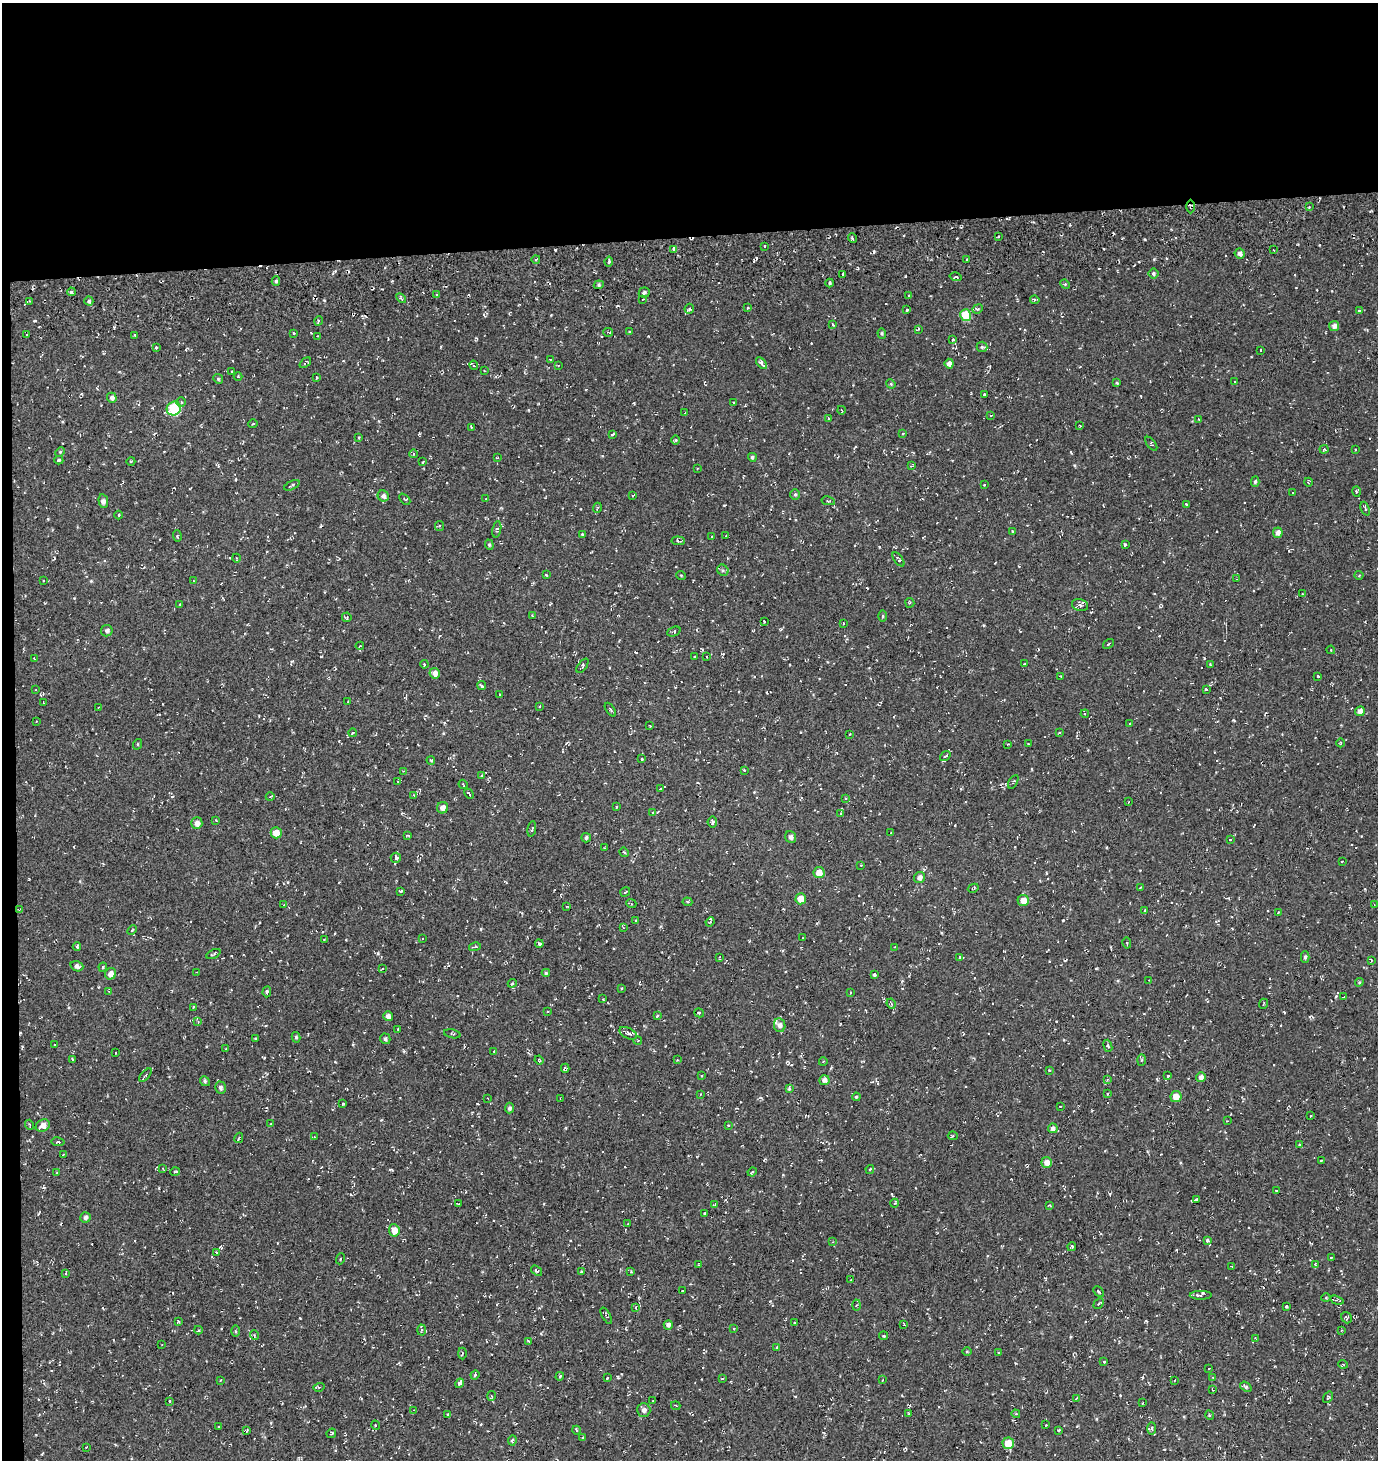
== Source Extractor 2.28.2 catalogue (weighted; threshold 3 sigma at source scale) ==
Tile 1 of 3 x 3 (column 1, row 1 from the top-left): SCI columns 28-1403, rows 3046-4503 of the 4198 x 4559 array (HDU 1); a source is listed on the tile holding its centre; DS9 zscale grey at full resolution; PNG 1380 x 1462 px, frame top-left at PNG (2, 3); each listed source drawn as its Kron ellipse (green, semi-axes under 4 px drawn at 4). Shown black and unused: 17% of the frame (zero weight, under 3 of 4 exposures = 5% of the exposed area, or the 3 px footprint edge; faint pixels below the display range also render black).
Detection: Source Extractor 2.28.2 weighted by HDU 2 'WHT'; one run over the whole footprint, this tile lists its part. Background 0.00417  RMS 0.0048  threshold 0.0217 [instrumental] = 3 sigma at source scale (4.5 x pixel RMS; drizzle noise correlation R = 1.50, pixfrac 1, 0.0396/0.0396 arcsec/px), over >= 5 px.
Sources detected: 464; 47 cosmic-ray / hot-pixel residue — neither listed nor drawn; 2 inside a brighter listed object's ellipse — not listed separately; the other 415 listed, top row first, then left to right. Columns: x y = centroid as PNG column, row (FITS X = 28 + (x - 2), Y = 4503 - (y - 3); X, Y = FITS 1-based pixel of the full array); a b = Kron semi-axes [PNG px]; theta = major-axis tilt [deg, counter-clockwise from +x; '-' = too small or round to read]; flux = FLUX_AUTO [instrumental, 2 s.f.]
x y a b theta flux
1191 207 7 3 -90 0.87
1309 207 3 3 - 0.43
999 236 2 2 - 0.45
852 238 5 3 - 0.53
765 246 3 2 - 0.34
674 249 4 4 - 0.89
1274 250 3 2 - 0.36
1240 254 5 5 - 1.6
536 259 4 3 - 0.56
967 260 3 3 - 1.1
609 261 5 3 - 0.61
843 274 3 2 - 0.53
1153 274 5 5 - 0.87
956 277 6 3 -16 0.7
276 281 5 4 - 0.88
830 283 4 3 - 0.72
1065 284 5 4 - 0.56
599 285 5 4 - 0.8
71 292 4 3 - 1.4
644 293 5 5 - 1.1
437 294 3 2 - 0.48
909 295 3 2 - 0.37
401 298 6 3 -45 0.71
643 299 3 3 - 0.41
1035 300 5 4 - 0.73
29 301 3 3 - 0.6
89 301 4 4 - 0.81
748 308 3 3 - 0.5
689 309 5 4 - 0.82
978 309 5 4 - 0.92
907 310 3 3 - 1.1
1359 311 3 2 - 0.59
966 315 6 5 - 13
318 321 5 3 - 0.44
833 325 4 2 - 0.46
1334 326 5 5 - 1.9
918 329 4 3 - 0.51
608 332 5 2 - 0.56
629 332 4 2 - 0.32
294 333 3 2 - 0.37
882 333 5 4 - 0.63
27 335 3 3 - 0.62
134 335 3 2 - 0.63
318 336 3 3 - 0.39
952 340 4 3 - 0.52
156 347 3 3 - 0.46
982 347 5 5 - 0.76
1261 350 3 2 - 0.36
550 359 3 3 - 0.43
305 363 6 3 39 0.69
761 363 7 4 -48 1.8
949 364 5 4 - 2
474 365 5 3 - 0.65
558 365 3 2 - 0.3
484 370 2 2 - 0.32
232 371 4 2 - 0.37
238 376 4 3 - 0.39
317 378 3 2 - 0.4
218 379 5 4 - 0.66
1235 382 2 2 - 0.34
1117 383 4 2 - 0.43
891 384 5 4 - 0.51
984 394 3 2 - 0.47
112 398 5 5 - 1.5
181 402 5 5 - 0.76
734 402 3 2 - 0.5
174 408 7 6 - 25
841 410 4 3 - 0.49
685 412 2 2 - 0.29
991 415 3 2 - 0.41
828 419 3 3 - 1.1
1198 419 4 2 - 0.34
253 424 5 3 - 0.44
1080 426 3 2 - 0.37
471 427 4 2 - 0.47
902 433 3 2 - 0.67
612 434 3 2 - 0.68
359 438 3 3 - 0.73
676 440 4 3 - 0.5
1151 444 8 3 -52 0.58
1324 449 4 4 - 0.54
1355 450 2 2 - 0.37
60 452 5 4 - 0.54
413 454 4 3 - 0.43
752 457 4 4 - 0.9
497 458 3 2 - 0.36
59 460 4 3 - 0.83
131 461 4 2 - 0.42
423 462 3 2 - 0.54
911 466 3 3 - 0.54
698 468 3 2 - 0.34
1255 481 5 4 - 0.86
1308 482 4 3 - 0.38
292 485 8 3 25 0.88
984 485 2 2 - 0.35
1293 492 3 2 - 0.59
1357 492 5 4 - 0.62
795 494 5 4 - 0.85
383 496 6 5 - 1.6
632 496 3 3 - 0.46
405 499 6 2 -45 0.42
486 499 3 2 - 0.67
103 501 7 4 -79 1.4
828 501 7 2 -10 0.42
1186 505 4 3 - 0.53
597 508 5 3 - 0.47
1365 509 7 3 -68 0.59
119 515 4 3 - 0.4
439 526 5 4 - 0.63
497 529 8 4 79 1
1012 531 3 3 - 0.37
1278 533 5 5 - 2.2
583 534 3 2 - 0.46
177 536 6 3 -87 0.69
726 536 3 2 - 0.37
712 537 3 2 - 0.46
678 541 6 3 -4 0.87
489 545 5 4 - 0.69
1125 545 3 3 - 0.71
236 558 4 3 - 0.41
898 559 8 4 -54 0.9
723 570 6 5 - 0.86
546 575 4 3 - 0.4
681 575 5 3 - 0.4
1359 575 4 4 - 0.56
1237 579 2 2 - 0.39
44 581 3 3 - 0.7
193 581 3 2 - 0.4
1302 594 3 2 - 0.44
910 603 5 4 - 0.7
179 604 3 2 - 0.36
1080 605 8 5 -14 1.8
533 616 3 2 - 0.51
883 616 5 4 - 0.5
347 617 5 5 - 0.65
764 622 3 2 - 0.63
843 623 3 2 - 0.51
107 631 6 5 - 1.2
674 631 7 4 21 0.78
1109 644 6 3 35 0.59
360 646 4 3 - 0.37
1331 650 4 3 - 0.47
695 657 3 2 - 0.5
707 657 2 2 - 0.31
34 658 3 2 - 0.37
424 664 4 3 - 0.43
1024 664 3 2 - 0.35
1210 665 4 2 - 0.42
582 666 8 3 54 1
435 673 5 5 - 2.7
1318 676 3 3 - 0.77
1061 677 3 3 - 0.46
482 686 4 3 - 1.1
1206 689 3 2 - 0.97
36 690 2 2 - 0.33
499 694 3 2 - 0.37
348 702 4 3 - 0.44
44 703 3 2 - 0.35
539 707 3 2 - 0.47
99 708 3 2 - 0.37
610 710 8 3 -54 0.76
1360 711 5 4 - 2.2
1085 714 4 3 - 0.51
36 721 2 2 - 0.28
1129 724 2 2 - 0.43
650 726 3 2 - 0.33
352 733 4 3 - 0.4
1059 733 4 3 - 0.5
850 734 3 2 - 0.3
1341 743 4 3 - 0.47
138 744 5 3 - 0.46
1007 744 2 2 - 0.38
1028 744 3 3 - 0.33
945 756 6 3 36 0.89
642 759 3 3 - 0.62
431 760 4 3 - 0.56
744 770 3 3 - 0.32
403 771 2 2 - 0.26
482 776 4 3 - 0.75
398 781 4 3 - 0.44
1013 782 7 2 60 0.41
463 784 5 3 - 0.47
660 789 3 2 - 0.42
469 794 5 2 - 0.74
414 795 4 4 - 0.45
270 797 4 3 - 0.42
846 798 4 3 - 0.46
1129 802 3 2 - 0.49
617 807 3 2 - 0.54
442 808 6 5 - 2.4
653 813 4 4 - 0.69
840 814 4 2 - 0.37
216 820 3 2 - 0.37
712 822 5 4 - 0.91
197 823 6 5 - 2.6
532 829 8 2 79 0.45
276 833 5 5 - 5.3
891 833 2 2 - 0.43
407 835 4 2 - 0.56
791 837 6 5 - 1.4
586 838 5 4 - 1.1
1230 839 3 3 - 0.6
604 848 2 2 - 0.25
624 852 5 3 - 0.47
396 858 5 5 - 0.96
1342 861 3 2 - 0.34
861 865 2 2 - 0.31
819 873 5 5 - 4.3
920 878 6 5 - 2.1
973 888 6 4 29 0.51
1140 888 3 3 - 0.52
401 891 3 3 - 0.71
625 892 5 2 - 0.54
801 899 5 5 - 4.5
1023 900 5 5 - 3.6
687 902 5 4 - 0.68
631 903 5 3 - 0.43
284 904 4 2 - 0.37
1374 905 4 2 - 0.34
567 906 4 2 - 0.42
19 909 3 2 - 0.48
1145 910 3 3 - 0.36
1278 912 4 3 - 0.41
635 920 3 2 - 0.53
710 922 5 3 - 0.42
623 928 4 4 - 0.46
132 930 5 3 - 0.44
422 938 3 2 - 0.47
803 938 2 2 - 0.39
324 940 3 3 - 0.53
1127 943 5 2 - 0.36
539 944 4 3 - 1.2
77 947 4 3 - 0.53
475 947 6 2 12 0.45
895 947 3 3 - 0.43
213 954 7 3 27 0.76
720 957 4 2 - 0.33
960 957 4 3 - 0.48
1305 957 5 4 - 0.9
1371 960 4 2 - 0.3
77 966 6 5 - 1.7
103 967 4 4 - 0.58
382 969 3 2 - 0.34
197 972 4 3 - 0.46
546 973 4 4 - 0.56
111 974 6 5 - 2.5
874 975 3 3 - 0.92
1149 980 3 3 - 0.29
1359 982 4 4 - 0.6
512 983 4 3 - 0.51
622 988 3 3 - 0.44
109 991 4 3 - 0.49
267 992 5 3 - 1.1
850 992 3 2 - 0.34
1343 997 4 2 - 0.37
603 999 3 2 - 0.36
891 1004 5 3 - 0.68
1263 1004 5 3 - 0.41
193 1007 3 3 - 0.37
548 1011 2 2 - 0.3
699 1013 5 4 - 0.73
388 1016 5 4 - 1.9
657 1016 4 3 - 0.54
198 1022 4 3 - 0.4
780 1025 7 5 -79 1.9
398 1029 2 2 - 0.42
628 1033 9 5 -26 1.5
452 1034 8 2 -12 0.46
296 1037 5 4 - 0.79
255 1038 3 2 - 0.31
385 1039 5 5 - 1.1
638 1040 4 3 - 0.38
55 1045 3 3 - 0.54
1108 1046 6 4 -70 0.69
226 1049 3 2 - 0.43
494 1051 3 2 - 0.35
116 1053 3 2 - 0.36
72 1059 3 3 - 0.47
539 1060 4 3 - 0.48
677 1060 3 3 - 0.39
1141 1060 5 4 - 0.54
823 1062 4 3 - 0.36
565 1068 4 4 - 1
1049 1070 4 3 - 0.38
145 1075 8 3 49 0.88
702 1076 3 2 - 0.43
1168 1076 3 3 - 0.51
1201 1077 5 4 - 1.9
824 1080 5 5 - 2
1107 1080 4 3 - 0.51
205 1081 5 4 - 0.78
220 1087 6 5 - 1.2
789 1088 4 3 - 0.8
700 1094 4 2 - 0.3
1107 1094 3 2 - 0.35
1176 1096 5 5 - 4.2
856 1097 4 3 - 0.56
487 1098 2 2 - 0.32
560 1098 2 2 - 0.44
343 1104 3 2 - 0.4
1060 1106 2 2 - 0.37
509 1108 5 4 - 1.1
1310 1116 4 2 - 0.28
1227 1121 3 3 - 0.28
271 1124 3 2 - 0.3
29 1125 5 2 - 0.57
43 1125 7 6 - 2.9
728 1125 3 2 - 0.41
1053 1128 5 5 - 1.8
953 1136 5 4 - 0.78
314 1137 3 3 - 0.44
239 1138 5 2 - 0.47
58 1142 6 4 -9 0.75
1299 1144 3 3 - 0.52
64 1154 3 3 - 0.49
1321 1160 3 2 - 0.34
1047 1162 5 5 - 2.7
163 1168 4 3 - 0.41
870 1169 4 3 - 0.6
175 1172 5 3 - 0.71
752 1172 5 3 - 0.58
57 1173 3 3 - 0.59
1276 1190 3 2 - 0.3
1196 1199 3 2 - 0.62
894 1203 4 3 - 0.49
459 1204 3 2 - 0.6
715 1204 3 2 - 0.37
1049 1205 4 4 - 0.46
704 1214 3 3 - 0.61
85 1217 5 5 - 1.2
628 1224 2 2 - 0.38
394 1230 6 5 - 4.2
1207 1240 4 3 - 0.75
833 1242 3 2 - 0.32
1072 1247 4 3 - 0.69
216 1252 4 2 - 0.53
1331 1257 3 2 - 0.4
340 1259 5 3 - 0.41
699 1265 3 2 - 0.37
1315 1265 3 3 - 0.66
1232 1266 3 2 - 0.51
536 1271 6 4 -36 0.82
581 1272 3 2 - 0.42
631 1272 3 3 - 0.53
66 1273 4 3 - 0.67
851 1280 3 2 - 0.41
682 1291 2 2 - 0.31
1099 1291 6 3 -45 0.72
1201 1295 11 4 0 1.2
1326 1298 4 4 - 0.61
1337 1300 7 3 -15 0.76
1099 1303 6 3 45 0.55
856 1305 5 4 - 0.58
1286 1306 3 3 - 0.49
636 1308 4 3 - 0.66
606 1316 9 3 -60 0.88
1347 1318 6 5 - 0.73
178 1321 4 3 - 0.51
794 1323 3 3 - 1
904 1324 3 2 - 0.53
668 1325 4 4 - 1.6
734 1328 4 3 - 0.42
199 1330 4 4 - 0.57
421 1330 5 3 - 0.62
235 1331 5 3 - 0.56
1341 1331 4 3 - 0.38
254 1335 5 3 - 0.39
884 1336 4 3 - 0.52
1255 1338 3 2 - 0.31
529 1341 4 2 - 0.46
162 1344 3 2 - 0.31
777 1348 3 3 - 0.54
967 1352 5 3 - 0.39
998 1352 3 2 - 0.36
462 1353 6 3 -90 0.5
1104 1362 3 3 - 0.41
1343 1364 5 3 - 0.39
1209 1368 2 2 - 0.35
475 1375 5 4 - 0.48
560 1376 4 3 - 0.86
1212 1377 4 3 - 0.39
607 1378 4 3 - 0.35
722 1379 4 3 - 0.34
221 1380 3 2 - 0.31
883 1380 3 2 - 0.29
1174 1381 2 2 - 0.41
460 1383 5 4 - 1.5
319 1387 5 3 - 0.57
1246 1387 6 4 -38 0.84
1212 1389 3 2 - 0.34
491 1396 5 3 - 0.54
1328 1397 6 4 56 0.57
1076 1398 3 2 - 0.36
170 1401 3 2 - 0.4
653 1401 2 2 - 0.3
1142 1403 3 2 - 0.45
676 1406 5 2 - 0.39
414 1410 4 3 - 0.36
644 1410 7 6 - 1.9
908 1413 4 2 - 0.4
1016 1414 4 3 - 0.49
448 1415 4 3 - 0.6
1209 1415 5 3 - 0.56
375 1425 5 3 - 0.37
1046 1425 2 2 - 0.3
219 1427 2 2 - 0.33
1152 1428 6 3 90 0.72
247 1430 4 2 - 0.46
576 1430 4 3 - 0.39
1058 1430 4 3 - 0.53
331 1433 5 3 - 0.73
583 1438 3 3 - 0.53
512 1440 5 4 - 0.71
1008 1443 6 5 - 7.7
86 1448 3 2 - 0.31
Overlapping masked pixels (flux is a lower limit): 3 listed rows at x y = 1191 207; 71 292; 19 909
Unlisted compact peaks at least as high as the median listed source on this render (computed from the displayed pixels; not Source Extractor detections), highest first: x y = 1063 920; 35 321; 378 953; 1336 996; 324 300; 1233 720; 724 505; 91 581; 300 1318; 292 661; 1096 968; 1096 1419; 477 1104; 1146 1321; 481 929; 74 598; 48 519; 770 1301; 1120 1395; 1319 245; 551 315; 528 410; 1074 465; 264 1058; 984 625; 381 1120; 902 981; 648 336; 1110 1194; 335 1062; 1284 1012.